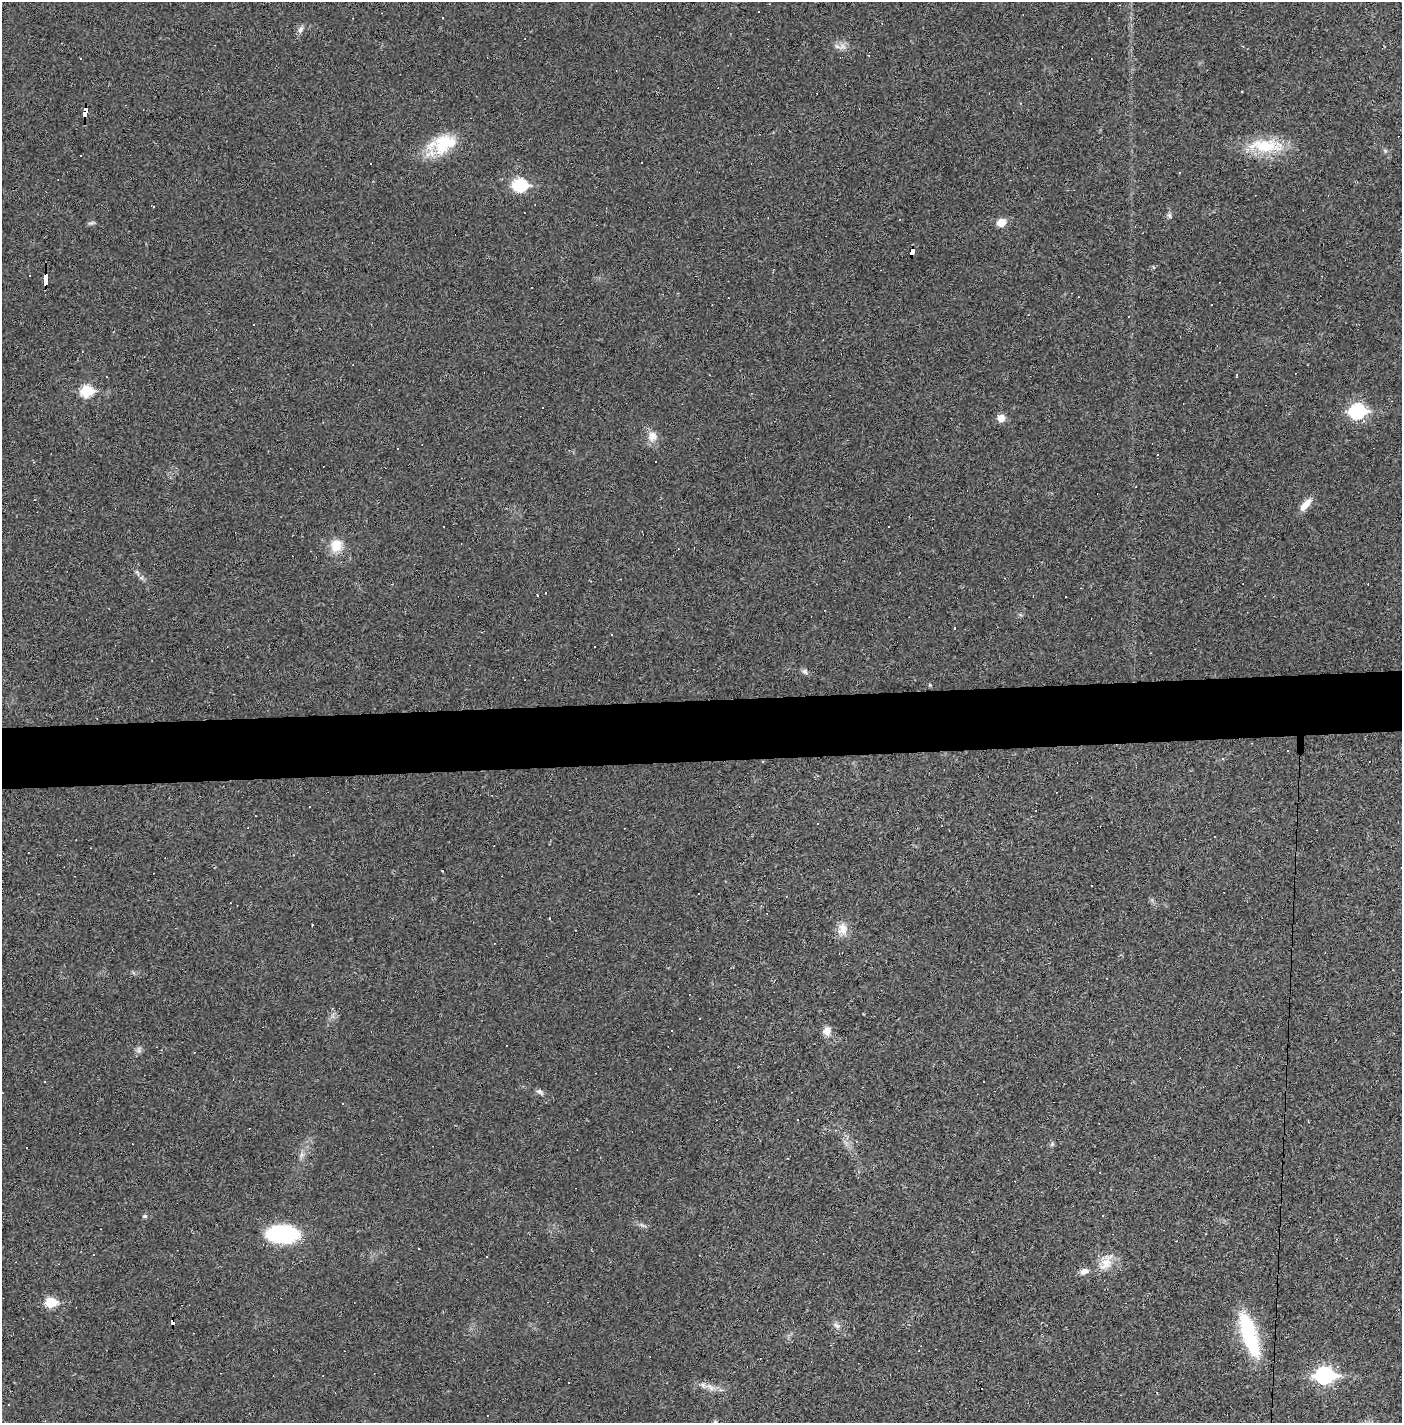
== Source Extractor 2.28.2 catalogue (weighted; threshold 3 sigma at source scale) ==
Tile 5 of 3 x 3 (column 2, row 2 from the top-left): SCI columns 1433-2832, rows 1435-2855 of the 4277 x 4302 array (HDU 1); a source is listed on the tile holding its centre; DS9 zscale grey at full resolution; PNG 1404 x 1425 px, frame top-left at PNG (2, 2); no overlay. Shown black and unused: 4% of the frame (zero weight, under 2 of 3 exposures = <1% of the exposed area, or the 3 px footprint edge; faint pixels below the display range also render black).
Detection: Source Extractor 2.28.2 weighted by HDU 2 'WHT'; one run over the whole footprint, this tile lists its part. Background 0.0281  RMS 0.0061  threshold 0.0273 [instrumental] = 3 sigma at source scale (4.5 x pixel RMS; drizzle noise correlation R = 1.50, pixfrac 1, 0.05/0.05 arcsec/px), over >= 5 px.
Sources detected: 108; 2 inside a brighter object's white glare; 48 cosmic-ray / hot-pixel residue — not listed; the other 58 listed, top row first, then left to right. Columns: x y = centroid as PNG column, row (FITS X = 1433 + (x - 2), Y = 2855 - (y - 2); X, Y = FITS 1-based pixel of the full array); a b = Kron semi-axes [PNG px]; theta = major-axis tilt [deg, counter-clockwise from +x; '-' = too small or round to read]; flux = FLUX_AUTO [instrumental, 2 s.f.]
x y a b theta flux
353 18 3 2 - 0.35
443 18 3 2 - 0.52
301 29 11 6 63 2.3
842 46 8 8 - 3
85 113 9 4 85 140
442 143 34 24 33 26
1266 146 50 17 -2 26
1385 151 6 5 - 0.97
81 156 3 3 - 7.6
1179 173 3 3 - 0.58
520 185 8 7 - 66
153 206 3 2 - 1.8
1169 215 7 5 -76 1.4
1001 222 9 8 - 6.3
91 223 10 3 11 1.1
912 252 7 3 86 250
45 280 11 3 -89 280
1129 317 3 3 - 1.3
1236 375 3 3 - 3.5
86 391 7 6 - 46
1357 411 8 7 - 110
1001 418 6 6 - 8.3
652 436 13 12 - 5.8
398 449 3 3 - 0.8
1306 504 18 7 49 6.1
889 526 3 2 - 0.46
336 546 15 13 77 10
546 593 2 2 - 0.63
955 628 3 2 - 0.82
612 635 3 3 - 2
805 671 8 7 - 1.6
930 685 5 4 - 0.63
1287 751 3 3 - 1
1222 758 5 4 - 0.77
786 897 3 2 - 0.45
550 918 3 2 - 0.85
842 929 17 13 89 6.6
332 1008 3 3 - 0.64
700 1018 2 2 - 0.54
671 1031 2 2 - 0.46
827 1031 12 10 -85 4.3
139 1050 9 4 82 1.6
670 1069 3 2 - 0.58
539 1091 7 5 12 1.5
797 1119 2 2 - 0.47
1052 1144 6 5 - 0.97
301 1155 7 4 71 1.6
145 1216 5 5 - 1.2
283 1234 27 15 0 62
487 1257 3 2 - 0.5
1106 1263 27 12 60 8.9
1084 1271 11 7 17 3.1
50 1302 6 6 - 29
172 1322 6 4 -90 86
837 1326 10 6 -36 2.2
1250 1336 51 16 -71 48
1324 1375 9 7 4 160
710 1387 14 6 -42 3.4
Overlapping masked pixels (flux is a lower limit): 4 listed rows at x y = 85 113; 912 252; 45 280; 172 1322